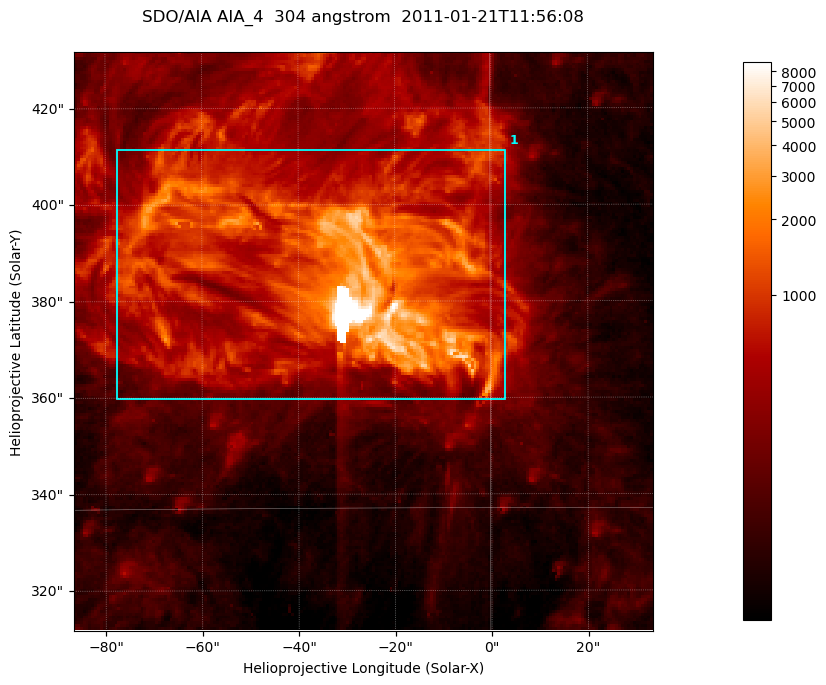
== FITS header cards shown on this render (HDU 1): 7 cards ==
TELESCOP= 'SDO/AIA '           / For AIA: SDO/AIA
INSTRUME= 'AIA_4   '           / For AIA: AIA_ATA1, AIA_ATA2, AIA_ATA3 or AIA_AT
WAVELNTH=                  304 / [angstrom] Wavelength
WAVEUNIT= 'angstrom'           / Wavelength unit: angstrom
DATE-OBS= '2011-01-21T11:56:08.124' / [ISO] Date when observation started; ISO 8
CTYPE1  = 'HPLN-TAN'           / CTYPE1; Typically HPLN
CTYPE2  = 'HPLT-TAN'           / CTYPE2; Typically HPLT

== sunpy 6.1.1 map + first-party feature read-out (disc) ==
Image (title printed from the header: SDO/AIA AIA_4  304 angstrom  2011-01-21T11:56:08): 200 x 200 px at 0.6 arcsec/px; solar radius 975 arcsec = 1625 px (partial field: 0.5% of the solar disc is inside the frame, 100% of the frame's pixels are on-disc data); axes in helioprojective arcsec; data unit not stated in the header (colour bar unlabelled)
Orientation: roll -0.132 deg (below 1 deg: not rotated)
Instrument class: DISC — disc imager (sunpy class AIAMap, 304 A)
Bright regions (active regions / flare kernels): reference = the on-disc median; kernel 3 px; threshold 5 sigma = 863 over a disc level ~194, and >= 1.15x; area >= 40 px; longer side >= 3 px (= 1.8 arcsec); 1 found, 1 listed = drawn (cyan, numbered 1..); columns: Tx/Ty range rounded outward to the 2 arcsec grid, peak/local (2 s.f.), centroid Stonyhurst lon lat
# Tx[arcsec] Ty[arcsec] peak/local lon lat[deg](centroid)
1 -78..4 358..412 80 -2 +18